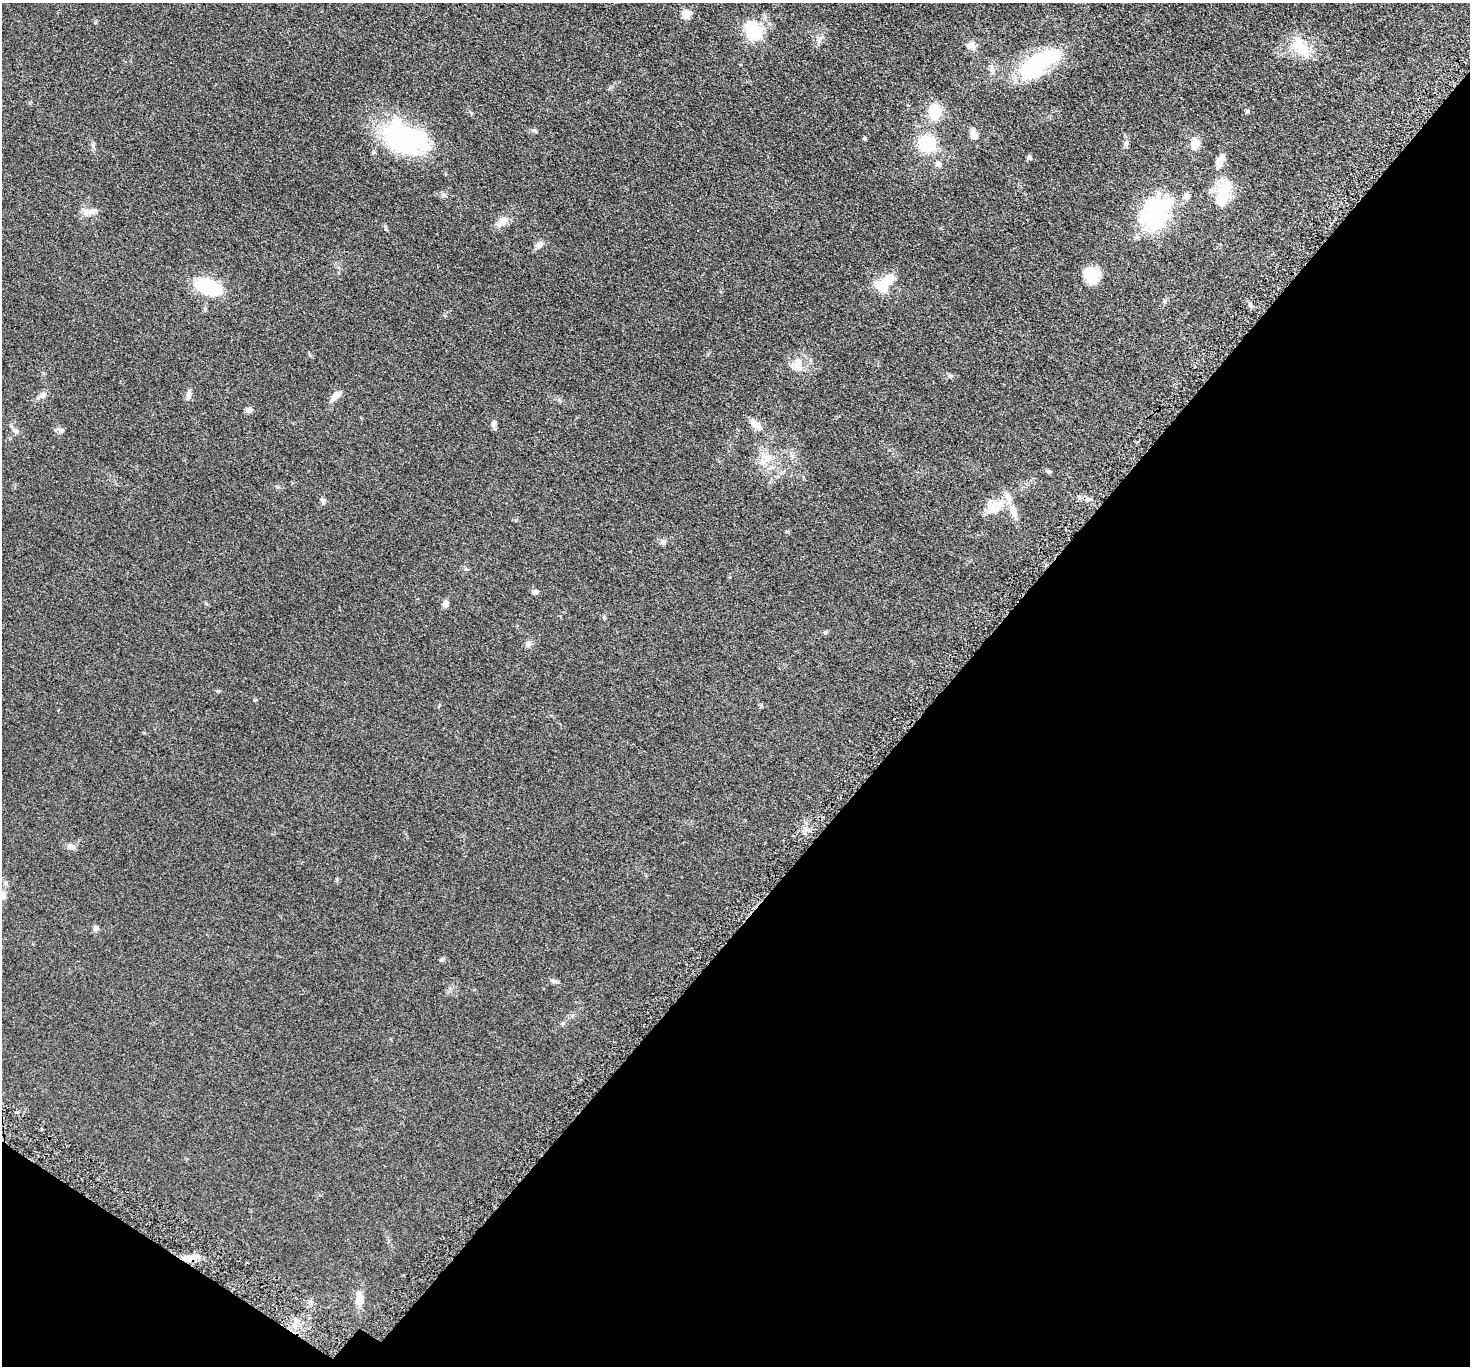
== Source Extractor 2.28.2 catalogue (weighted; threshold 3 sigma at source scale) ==
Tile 15 of 4 x 4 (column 3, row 4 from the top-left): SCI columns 3006-4473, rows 354-1717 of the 6011 x 6022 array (HDU 1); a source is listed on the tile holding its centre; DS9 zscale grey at full resolution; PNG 1472 x 1368 px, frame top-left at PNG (2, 3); no overlay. Shown black and unused: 38% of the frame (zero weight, under 3 of 5 exposures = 4% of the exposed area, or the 3 px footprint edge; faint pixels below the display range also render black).
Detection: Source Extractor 2.28.2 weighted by HDU 2 'WHT'; one run over the whole footprint, this tile lists its part. Background 0.0471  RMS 0.0071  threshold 0.0319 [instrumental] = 3 sigma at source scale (4.5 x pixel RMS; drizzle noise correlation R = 1.50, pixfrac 1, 0.05/0.05 arcsec/px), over >= 5 px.
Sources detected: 64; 5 inside a brighter object's white glare — not listed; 2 inside a brighter listed object's ellipse — not listed separately; the other 57 listed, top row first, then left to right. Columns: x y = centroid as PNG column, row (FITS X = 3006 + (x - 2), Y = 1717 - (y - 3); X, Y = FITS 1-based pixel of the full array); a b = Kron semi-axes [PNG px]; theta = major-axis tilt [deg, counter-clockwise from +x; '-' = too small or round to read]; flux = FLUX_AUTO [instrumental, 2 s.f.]
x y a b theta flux
686 14 13 11 41 5.1
753 32 7 6 - 170
971 46 12 10 -18 4.5
1301 48 33 16 -50 17
1038 63 52 21 31 62
934 112 14 10 -90 23
1247 112 7 4 62 1
535 131 9 4 -22 1.2
974 135 9 7 -73 5.9
401 137 49 33 -47 86
865 139 4 3 - 1.2
927 144 14 13 - 38
1126 144 7 6 - 1.9
1195 144 12 9 -90 8.5
1029 158 7 6 - 1.2
1220 160 22 8 66 6.3
939 164 7 6 - 2.7
1224 192 24 16 81 21
92 211 13 8 0 4.6
1156 215 37 28 21 66
502 222 13 9 45 6.5
539 245 11 8 47 3.1
1092 275 19 17 -53 15
881 286 18 12 -36 13
208 287 31 16 -21 34
1164 301 6 4 -71 0.87
1250 305 7 5 -31 1.8
797 364 20 16 69 10
950 376 7 5 -2 1.4
42 395 16 6 29 3.1
188 395 12 6 80 3
336 396 15 7 43 5.2
248 410 10 6 -1 1.9
494 424 11 5 -84 2.2
757 425 21 8 -47 6.3
61 430 8 7 - 2
16 431 8 7 - 2.2
768 458 13 10 30 7.1
1048 471 7 5 -19 1.1
323 501 8 6 -77 1.6
994 507 24 14 28 14
1013 511 17 9 -72 7
663 542 8 7 - 2
535 592 7 6 - 2.1
446 604 8 7 - 2.8
604 617 6 4 -90 0.82
825 632 6 5 - 0.97
528 644 8 7 - 2.2
218 691 5 4 - 0.72
71 847 12 7 -10 2.7
3 894 13 5 -78 2.2
96 928 8 7 - 1.7
442 959 7 4 17 1.1
555 981 11 4 -25 1.5
562 1024 6 4 19 0.93
191 1258 17 9 8 6.6
359 1298 16 8 -87 7.4
Overlapping masked pixels (flux is a lower limit): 1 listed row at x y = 191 1258
Unlisted compact peaks at least as high as the median listed source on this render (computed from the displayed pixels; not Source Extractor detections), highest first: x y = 255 700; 444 195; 516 520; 277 487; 93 145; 95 23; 337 879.